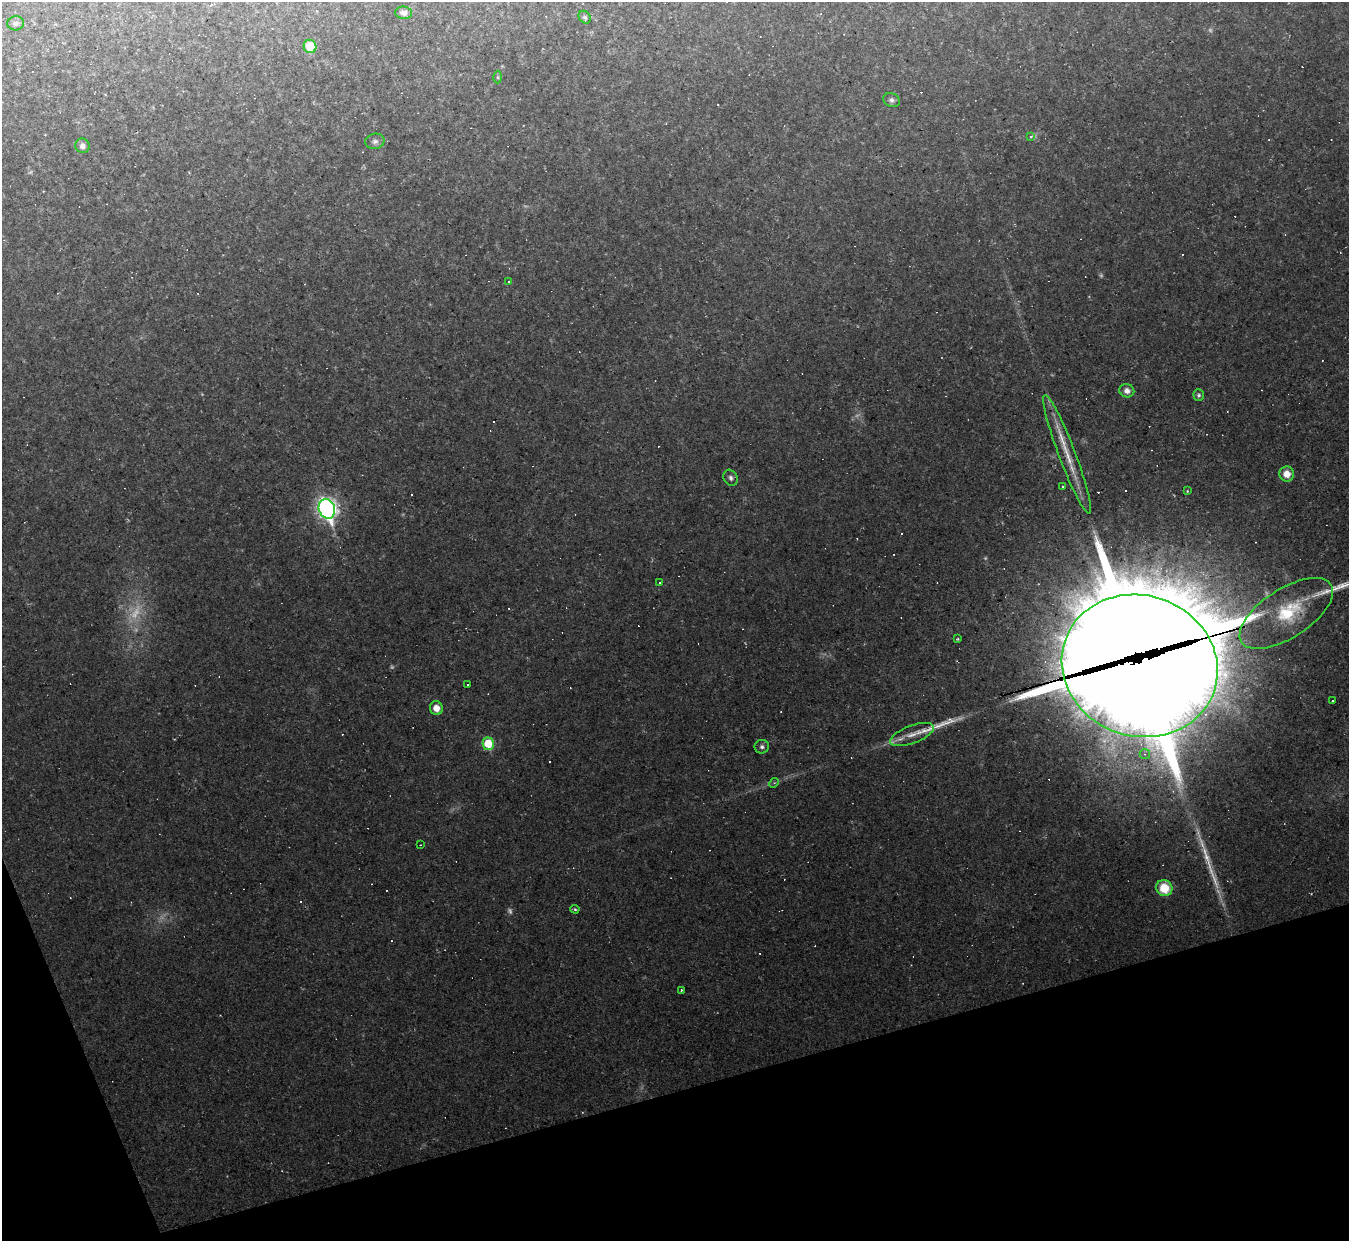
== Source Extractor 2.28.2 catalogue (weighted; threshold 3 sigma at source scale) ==
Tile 14 of 4 x 4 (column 2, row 4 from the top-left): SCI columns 1348-2694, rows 271-1509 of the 5389 x 5373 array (HDU 1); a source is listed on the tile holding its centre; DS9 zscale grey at full resolution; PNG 1351 x 1243 px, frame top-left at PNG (2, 2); each listed source drawn as its Kron ellipse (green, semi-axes under 4 px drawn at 4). Shown black and unused: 14% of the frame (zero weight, under 2 of 3 exposures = <1% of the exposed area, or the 3 px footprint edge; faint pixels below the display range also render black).
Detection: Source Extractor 2.28.2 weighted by HDU 2 'WHT'; one run over the whole footprint, this tile lists its part. Background 0.0742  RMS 0.0088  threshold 0.0396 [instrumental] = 3 sigma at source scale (4.5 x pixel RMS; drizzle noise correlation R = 1.50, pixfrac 1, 0.05/0.05 arcsec/px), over >= 5 px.
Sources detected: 84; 8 too faint to see at this stretch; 2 inside a brighter object's white glare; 36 cosmic-ray / hot-pixel residue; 3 long thin detections or spike segments (spike, bleed or trail) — neither listed nor drawn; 1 inside a brighter listed object's ellipse — not listed separately; the other 34 listed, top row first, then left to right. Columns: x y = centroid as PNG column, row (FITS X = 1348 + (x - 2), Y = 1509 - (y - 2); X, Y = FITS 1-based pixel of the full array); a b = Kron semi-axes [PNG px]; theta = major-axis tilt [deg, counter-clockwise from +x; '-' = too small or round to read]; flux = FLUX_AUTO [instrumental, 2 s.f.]
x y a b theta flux
403 13 8 6 -6 3.6
585 17 7 5 -49 2.5
16 23 8 7 - 2.6
310 46 7 6 - 25
498 77 6 4 -90 1.2
892 100 8 6 -24 2.8
1031 136 4 3 - 7
375 141 9 7 13 3.4
82 146 7 7 - 4.4
508 281 3 3 - 2.3
1127 391 7 6 - 4.9
1199 395 6 5 - 2.1
1067 455 63 8 -69 27
1287 474 7 7 - 10
731 478 8 7 - 2.9
1062 486 2 2 - 0.75
1187 491 4 4 - 0.74
327 509 10 8 -70 440
659 582 3 3 - 2
1286 613 53 24 33 60
958 639 3 3 - 1.2
1140 666 79 70 -19 18000
468 685 3 3 - 2.5
1333 701 3 2 - 1.2
436 708 7 6 - 9.2
912 735 23 9 21 14
488 744 6 5 - 34
762 747 7 6 - 2.6
1145 754 5 5 - 1.8
774 783 5 4 - 1.2
420 845 2 2 - 0.56
1164 888 8 8 - 25
575 909 4 3 - 1.2
681 990 3 2 - 1
Overlapping masked pixels (flux is a lower limit): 1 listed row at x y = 1140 666